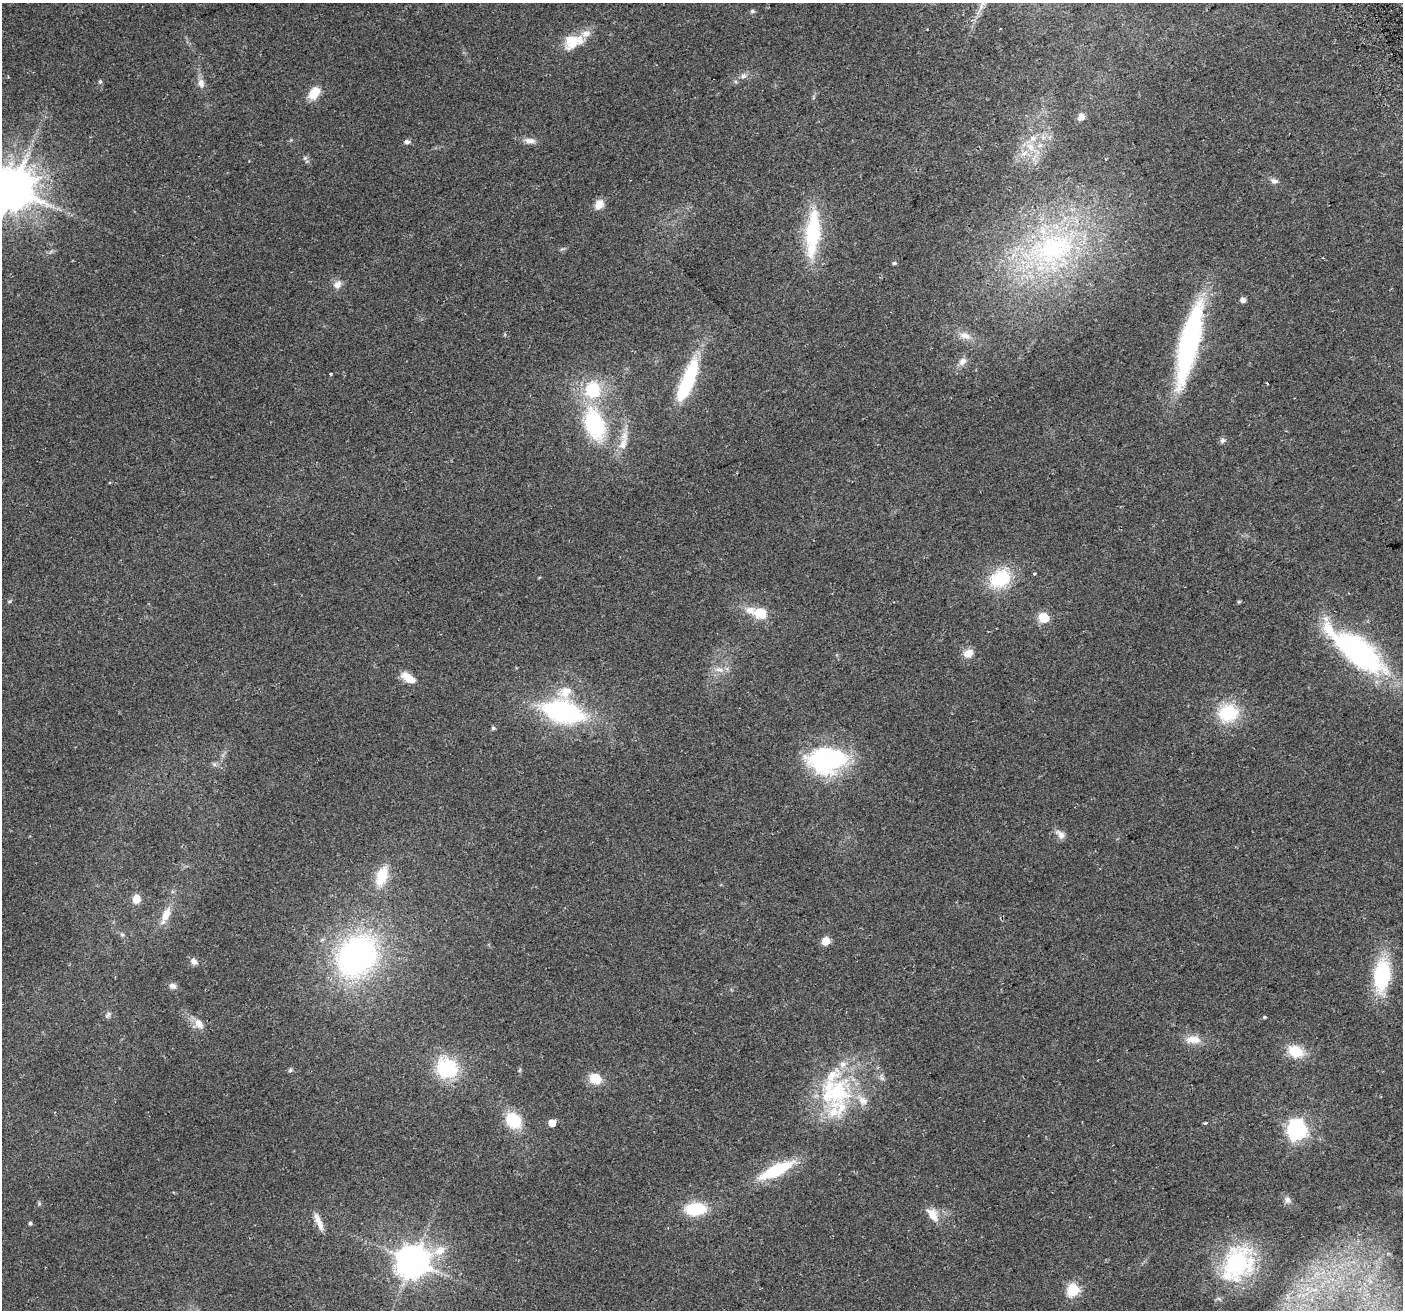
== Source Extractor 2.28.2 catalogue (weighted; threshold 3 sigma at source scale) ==
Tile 10 of 4 x 4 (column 2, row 3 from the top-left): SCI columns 1435-2835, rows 1463-2770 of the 5668 x 5486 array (HDU 1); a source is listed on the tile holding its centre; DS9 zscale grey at full resolution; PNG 1405 x 1312 px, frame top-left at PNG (2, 3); no overlay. Shown black and unused: <1% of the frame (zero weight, under 2 of 3 exposures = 2% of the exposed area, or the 3 px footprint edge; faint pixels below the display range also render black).
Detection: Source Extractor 2.28.2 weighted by HDU 2 'WHT'; one run over the whole footprint, this tile lists its part. Background 0.0543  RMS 0.011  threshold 0.0493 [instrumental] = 3 sigma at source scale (4.5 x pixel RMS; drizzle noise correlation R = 1.50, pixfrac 1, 0.0396/0.0396 arcsec/px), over >= 5 px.
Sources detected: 95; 2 inside a brighter object's white glare — not listed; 13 inside a brighter listed object's ellipse — not listed separately; the other 80 listed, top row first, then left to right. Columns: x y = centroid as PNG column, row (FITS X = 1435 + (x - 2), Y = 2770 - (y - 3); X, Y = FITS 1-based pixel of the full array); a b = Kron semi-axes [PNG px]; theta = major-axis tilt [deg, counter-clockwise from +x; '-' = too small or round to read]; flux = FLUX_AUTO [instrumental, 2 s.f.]
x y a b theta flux
752 11 6 5 - 2
573 41 27 18 22 29
743 76 9 8 - 4.7
100 81 5 5 - 2
201 83 14 9 -82 7.5
314 93 13 9 52 22
1081 117 6 5 - 11
530 141 16 7 -8 7.5
407 142 8 6 4 3.4
1030 147 15 9 -44 14
305 158 6 6 - 2.6
1274 181 10 7 -15 4.3
11 189 13 12 - 3900
599 204 12 9 61 12
813 233 63 18 85 80
562 249 10 3 25 1.5
1052 249 69 51 21 250
894 263 5 4 - 1.8
337 284 12 10 50 7.5
1242 300 5 5 - 5.7
965 336 18 9 -17 11
1189 343 84 18 77 220
963 361 10 8 48 7
691 371 26 13 66 54
331 374 3 3 - 2
1267 383 3 2 - 1.8
593 390 23 21 88 53
595 424 31 18 -70 110
1222 440 8 7 - 3.1
623 444 22 11 68 16
1034 574 4 3 - 1.5
1000 579 24 19 32 60
9 601 6 4 1 1.2
1239 602 5 4 - 1.5
761 614 13 10 -31 24
1044 618 6 6 - 55
1358 652 72 27 -38 220
968 653 12 10 27 9.9
719 670 16 7 -10 7.8
407 676 15 10 -39 12
563 712 42 21 -14 180
1228 713 20 18 16 60
493 728 5 5 - 2.2
830 762 49 28 18 110
214 764 6 6 - 2.6
1060 834 14 8 -43 7.3
382 876 21 11 71 34
136 899 7 6 - 16
166 915 27 9 67 17
122 935 7 5 -62 2.4
826 941 5 5 - 29
357 956 50 40 50 300
194 962 10 7 -35 5.6
1382 975 34 17 84 88
173 986 10 7 -22 4.8
108 1015 10 5 38 2.9
1264 1017 4 4 - 1.4
199 1024 13 12 - 12
1193 1039 21 11 1 14
1296 1051 18 13 -21 28
447 1068 21 19 -32 77
290 1070 7 5 63 1.9
520 1070 6 4 70 1.4
595 1079 13 11 -26 21
837 1092 46 41 18 120
513 1120 19 16 -41 38
552 1123 5 5 - 14
1205 1123 4 4 - 1.3
1297 1130 8 7 - 510
776 1170 39 11 25 62
1287 1200 10 8 -52 4.8
39 1204 6 5 - 1.6
695 1209 21 13 3 49
933 1215 21 12 -56 14
318 1222 25 7 -66 11
30 1223 4 4 - 2.2
413 1261 11 10 - 2200
1238 1263 48 36 59 120
1370 1281 11 5 -45 5.1
1073 1290 6 6 - 110
Isophote crosses this tile's border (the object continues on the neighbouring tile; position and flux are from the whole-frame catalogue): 1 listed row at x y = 11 189